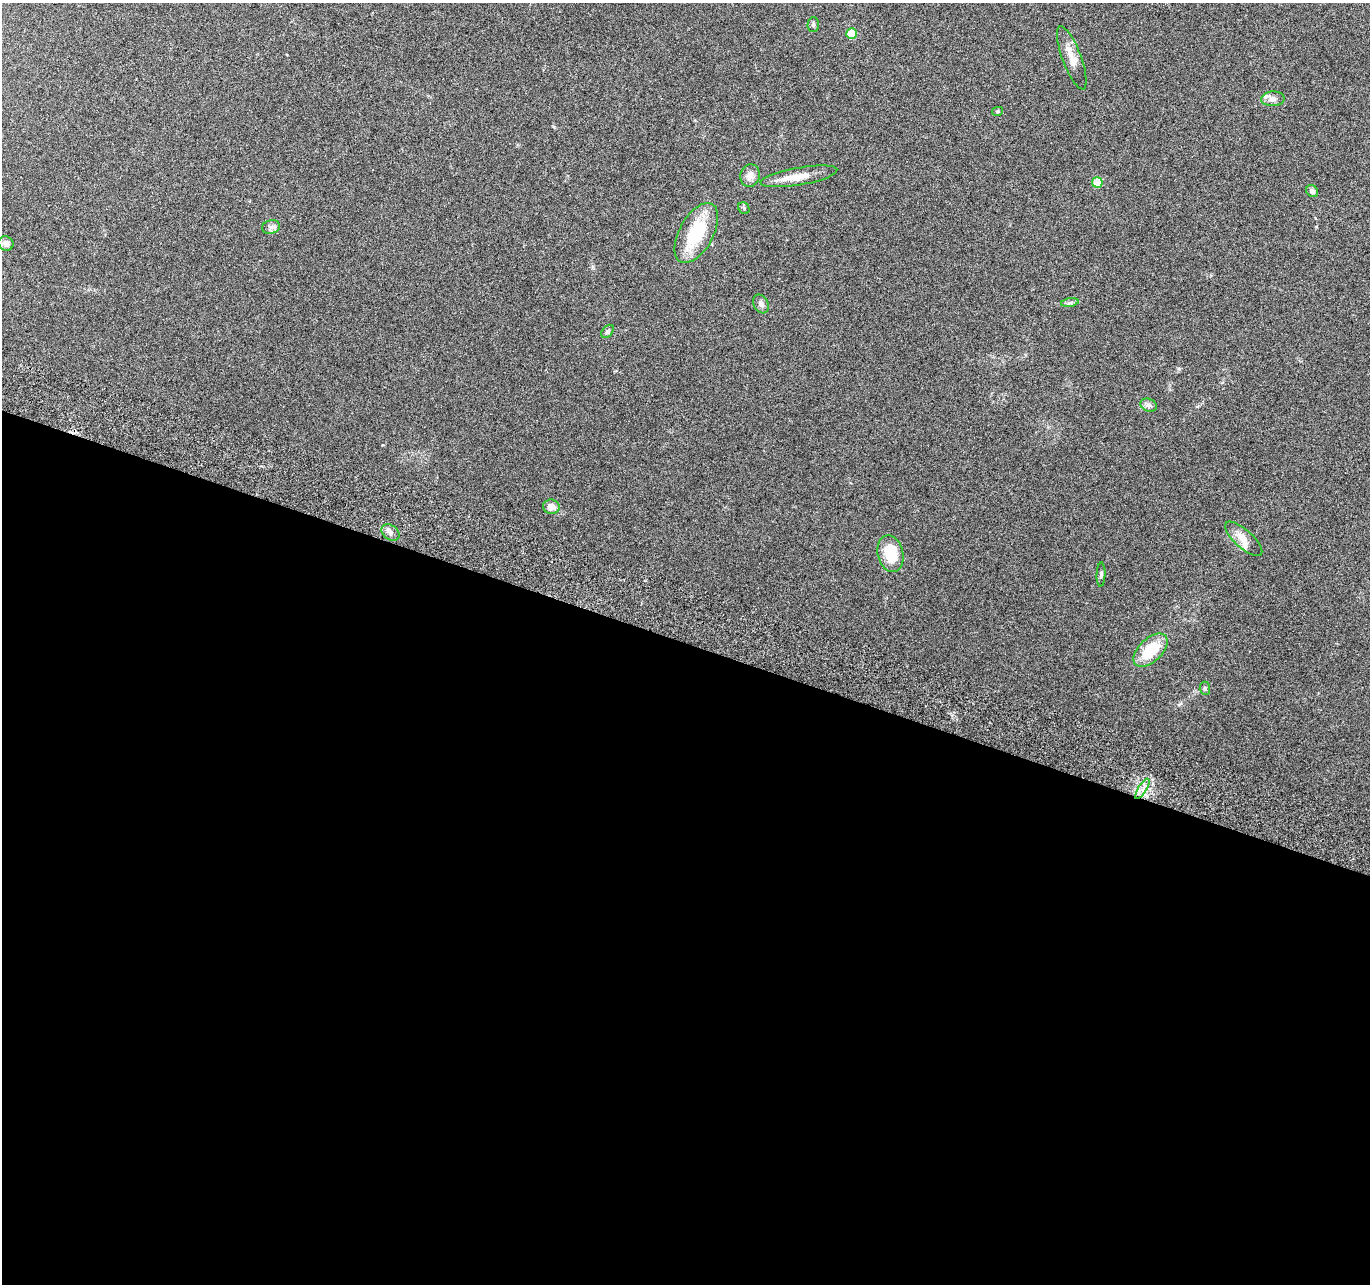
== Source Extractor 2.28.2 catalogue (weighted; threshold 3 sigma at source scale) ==
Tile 14 of 4 x 4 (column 2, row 4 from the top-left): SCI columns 1391-2758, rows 269-1550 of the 5525 x 5730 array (HDU 1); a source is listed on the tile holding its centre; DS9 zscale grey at full resolution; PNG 1372 x 1286 px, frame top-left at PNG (2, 3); each listed source drawn as its Kron ellipse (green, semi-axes under 4 px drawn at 4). Shown black and unused: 50% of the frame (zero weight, under 3 of 6 exposures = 3% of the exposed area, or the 3 px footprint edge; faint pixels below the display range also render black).
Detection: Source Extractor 2.28.2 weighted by HDU 2 'WHT'; one run over the whole footprint, this tile lists its part. Background 0.0499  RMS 0.0043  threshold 0.0178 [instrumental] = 3 sigma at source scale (4.09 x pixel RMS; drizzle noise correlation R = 1.36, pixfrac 0.8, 0.0396/0.0396 arcsec/px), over >= 5 px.
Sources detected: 27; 2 inside a brighter listed object's ellipse — not listed separately; the other 25 listed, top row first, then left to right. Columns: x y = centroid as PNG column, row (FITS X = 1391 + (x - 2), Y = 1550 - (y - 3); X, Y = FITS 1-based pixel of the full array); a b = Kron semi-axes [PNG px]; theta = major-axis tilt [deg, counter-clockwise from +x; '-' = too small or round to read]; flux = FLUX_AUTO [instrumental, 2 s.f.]
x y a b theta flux
813 25 7 5 89 0.87
852 34 5 5 - 12
1072 58 33 9 -69 5.4
1273 99 11 7 3 2
998 111 6 4 12 0.48
750 176 11 9 76 3.1
799 176 39 8 10 7.2
1097 183 5 5 - 10
1312 191 6 5 - 1.3
744 208 6 5 - 0.72
271 227 9 6 13 1.4
696 233 33 17 61 21
6 243 8 7 - 1.8
1070 303 9 4 9 0.9
761 304 10 7 -63 1.6
607 331 7 5 51 0.78
1149 405 8 6 -20 1.3
551 507 8 7 - 3.4
390 532 10 7 -36 1.7
1244 539 23 9 -42 4.7
890 554 19 12 -76 15
1101 575 12 4 88 0.86
1150 650 21 11 44 14
1205 688 6 5 - 0.73
1142 789 12 4 58 2